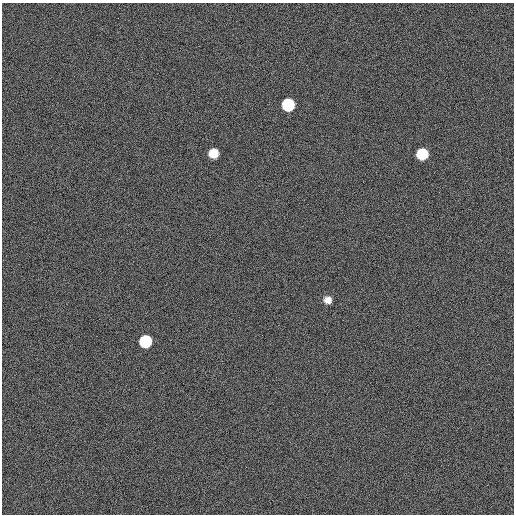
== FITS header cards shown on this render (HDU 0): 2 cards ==
NAXIS1  =                  512
NAXIS2  =                  512

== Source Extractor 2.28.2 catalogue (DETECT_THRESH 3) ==
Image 512 x 512 px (HDU 0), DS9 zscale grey, 1 PNG px = 1 image px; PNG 516 x 516 px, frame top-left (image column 1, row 512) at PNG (2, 3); no overlay
Background 461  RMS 13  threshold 39.3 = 3 sigma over >= 5 px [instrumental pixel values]
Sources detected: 5; all 5 listed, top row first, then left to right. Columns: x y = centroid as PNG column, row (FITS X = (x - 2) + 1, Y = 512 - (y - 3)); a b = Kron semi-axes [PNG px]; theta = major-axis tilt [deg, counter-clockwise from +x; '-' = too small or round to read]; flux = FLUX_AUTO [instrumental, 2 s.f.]
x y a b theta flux
288 105 9 9 - 46000
213 153 8 8 - 14000
422 154 9 8 - 30000
328 300 9 8 - 5900
145 341 9 8 - 45000